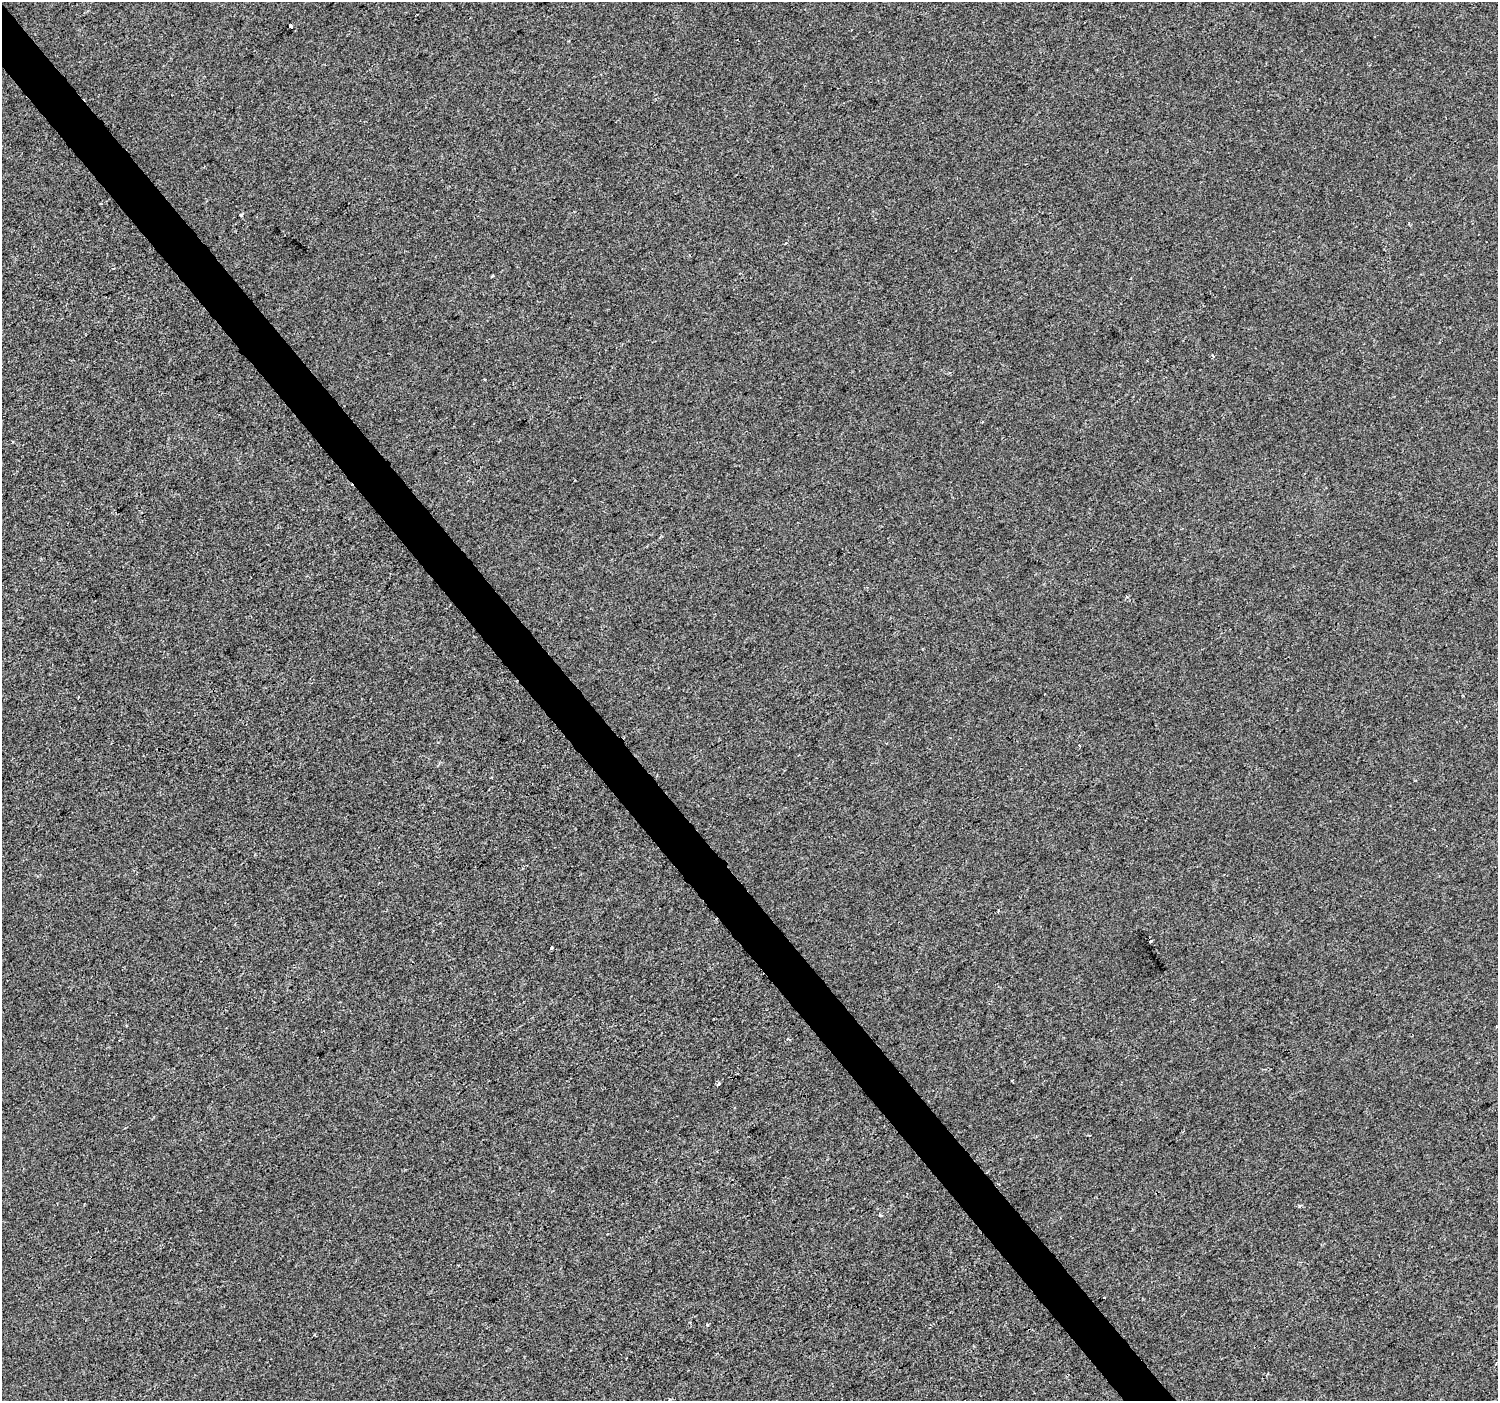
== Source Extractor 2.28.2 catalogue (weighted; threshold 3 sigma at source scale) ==
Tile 11 of 4 x 4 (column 3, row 3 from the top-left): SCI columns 2996-4491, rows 1599-2997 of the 5987 x 5932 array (HDU 1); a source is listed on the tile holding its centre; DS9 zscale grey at full resolution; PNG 1500 x 1403 px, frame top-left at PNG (2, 2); no overlay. Shown black and unused: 3% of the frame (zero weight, under 2 of 3 exposures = <1% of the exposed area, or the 3 px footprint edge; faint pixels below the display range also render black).
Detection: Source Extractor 2.28.2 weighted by HDU 2 'WHT'; one run over the whole footprint, this tile lists its part. Background -4.69e-04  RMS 0.0041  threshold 0.0186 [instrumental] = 3 sigma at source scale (4.5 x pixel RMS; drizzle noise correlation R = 1.50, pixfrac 1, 0.0396/0.0396 arcsec/px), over >= 5 px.
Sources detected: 17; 5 cosmic-ray / hot-pixel residue — not listed; the other 12 listed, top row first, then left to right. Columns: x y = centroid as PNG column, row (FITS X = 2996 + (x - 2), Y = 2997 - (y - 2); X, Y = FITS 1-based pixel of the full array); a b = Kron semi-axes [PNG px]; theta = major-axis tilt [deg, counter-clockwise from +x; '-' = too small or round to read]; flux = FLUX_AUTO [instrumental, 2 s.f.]
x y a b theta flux
290 26 4 3 - 4.7
241 215 3 3 - 2.4
113 268 4 3 - 0.52
1213 356 3 3 - 1.2
485 380 3 3 - 0.93
552 948 3 3 - 0.57
787 1039 4 4 - 0.5
1012 1080 3 2 - 0.59
718 1084 4 3 - 1.7
1299 1206 4 3 - 0.63
879 1215 4 3 - 0.68
707 1325 4 3 - 0.48